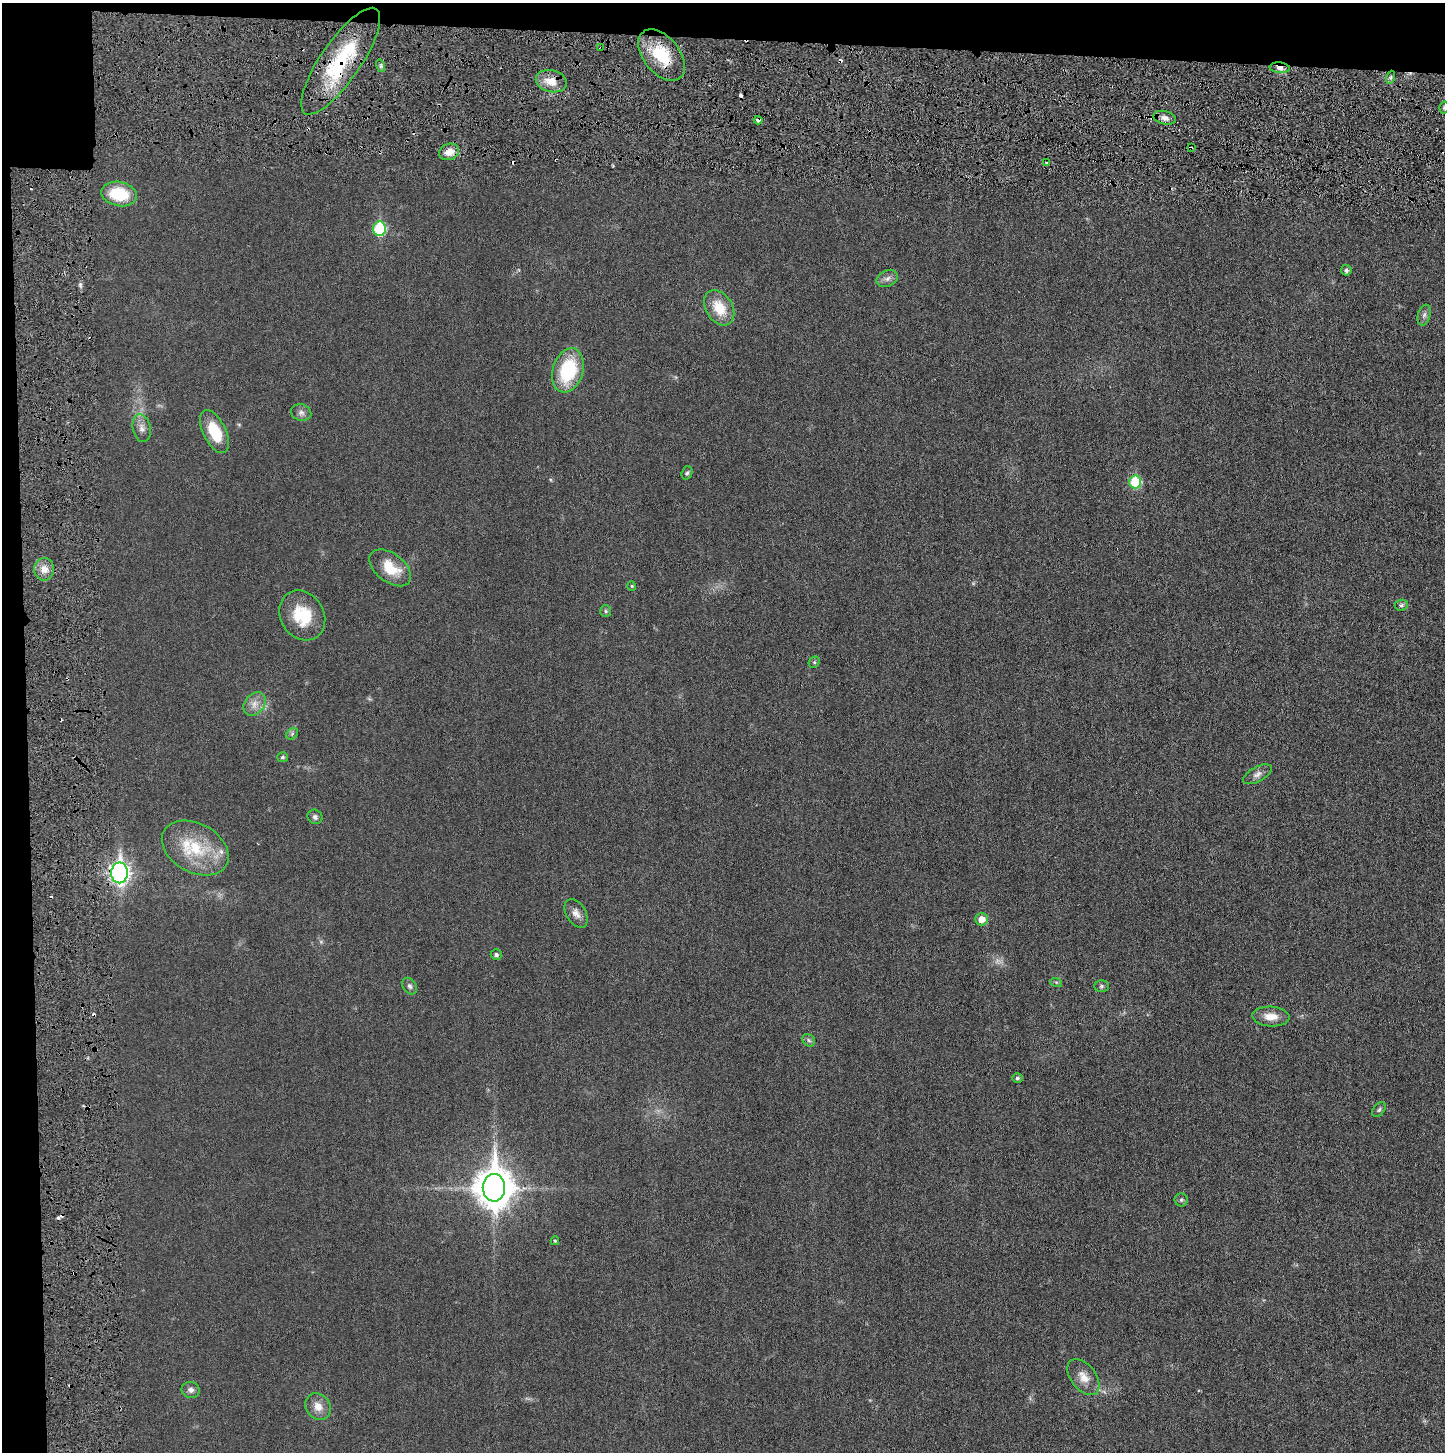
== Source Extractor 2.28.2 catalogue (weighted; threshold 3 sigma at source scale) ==
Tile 1 of 3 x 3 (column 1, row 1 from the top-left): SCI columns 12-1454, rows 2931-4380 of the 4341 x 4384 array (HDU 1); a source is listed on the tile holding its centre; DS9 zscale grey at full resolution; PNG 1447 x 1454 px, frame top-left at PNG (2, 3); each listed source drawn as its Kron ellipse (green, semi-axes under 4 px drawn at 4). Shown black and unused: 5% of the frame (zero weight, under 3 of 6 exposures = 1% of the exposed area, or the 3 px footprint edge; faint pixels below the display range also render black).
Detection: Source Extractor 2.28.2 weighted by HDU 2 'WHT'; one run over the whole footprint, this tile lists its part. Background 0.0196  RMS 0.0039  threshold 0.0159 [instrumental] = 3 sigma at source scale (4.09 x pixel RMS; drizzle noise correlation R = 1.36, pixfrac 0.8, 0.05/0.05 arcsec/px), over >= 5 px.
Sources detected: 64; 1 too faint to see at this stretch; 7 cosmic-ray / hot-pixel residue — neither listed nor drawn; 1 inside a brighter listed object's ellipse — not listed separately; the other 55 listed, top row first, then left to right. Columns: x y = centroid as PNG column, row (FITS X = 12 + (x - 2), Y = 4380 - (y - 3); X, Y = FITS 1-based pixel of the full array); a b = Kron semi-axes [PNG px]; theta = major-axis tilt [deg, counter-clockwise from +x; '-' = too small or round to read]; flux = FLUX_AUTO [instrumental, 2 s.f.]
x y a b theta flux
601 47 3 3 - 0.38
662 55 29 18 -51 15
341 61 63 20 55 32
381 66 6 4 -72 0.73
1280 68 10 5 -5 1.9
1391 77 6 4 72 0.68
551 81 16 11 -14 5
1444 108 6 4 78 0.64
1165 118 11 6 -14 1.8
758 120 4 4 - 2.5
1191 148 3 2 - 0.59
449 152 10 8 19 4.1
1046 163 3 2 - 0.52
119 194 18 12 -11 15
379 229 7 6 - 26
1346 270 5 5 - 0.89
887 278 11 8 23 1.7
719 308 19 13 -58 8.6
1424 315 11 6 74 1.3
568 370 22 15 73 23
301 413 10 8 -16 1.5
142 428 14 9 -79 2.3
215 432 23 11 -64 12
687 473 7 5 70 0.69
1135 482 6 6 - 18
390 568 24 14 -37 9.7
44 569 11 10 - 3.4
632 586 5 4 - 0.4
1401 605 6 5 - 0.65
606 611 6 5 - 0.66
302 615 26 21 -58 13
814 662 6 5 - 0.52
255 704 13 9 50 3
292 734 6 5 - 0.68
282 757 5 5 - 0.61
1257 774 16 7 29 1.9
315 817 7 7 - 1.1
195 848 36 24 -29 18
119 873 10 8 90 160
576 913 15 9 -58 2.6
982 919 6 6 - 3.5
496 955 5 5 - 0.74
1056 982 6 4 -18 0.44
410 986 9 6 -54 1.1
1101 986 7 5 1 0.77
1271 1016 18 10 -4 4.7
809 1040 7 5 -45 0.74
1017 1078 5 5 - 0.76
1379 1110 8 5 50 0.77
494 1188 14 11 89 870
1181 1200 6 6 - 0.78
555 1241 4 3 - 0.49
1083 1377 21 12 -52 4.5
191 1390 9 8 - 1.5
318 1407 14 12 -53 3.7
Overlapping masked pixels (flux is a lower limit): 7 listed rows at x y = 601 47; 662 55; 341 61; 1280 68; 758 120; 1191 148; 119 873
Isophote crosses this tile's border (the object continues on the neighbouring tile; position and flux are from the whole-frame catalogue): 1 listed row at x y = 1444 108